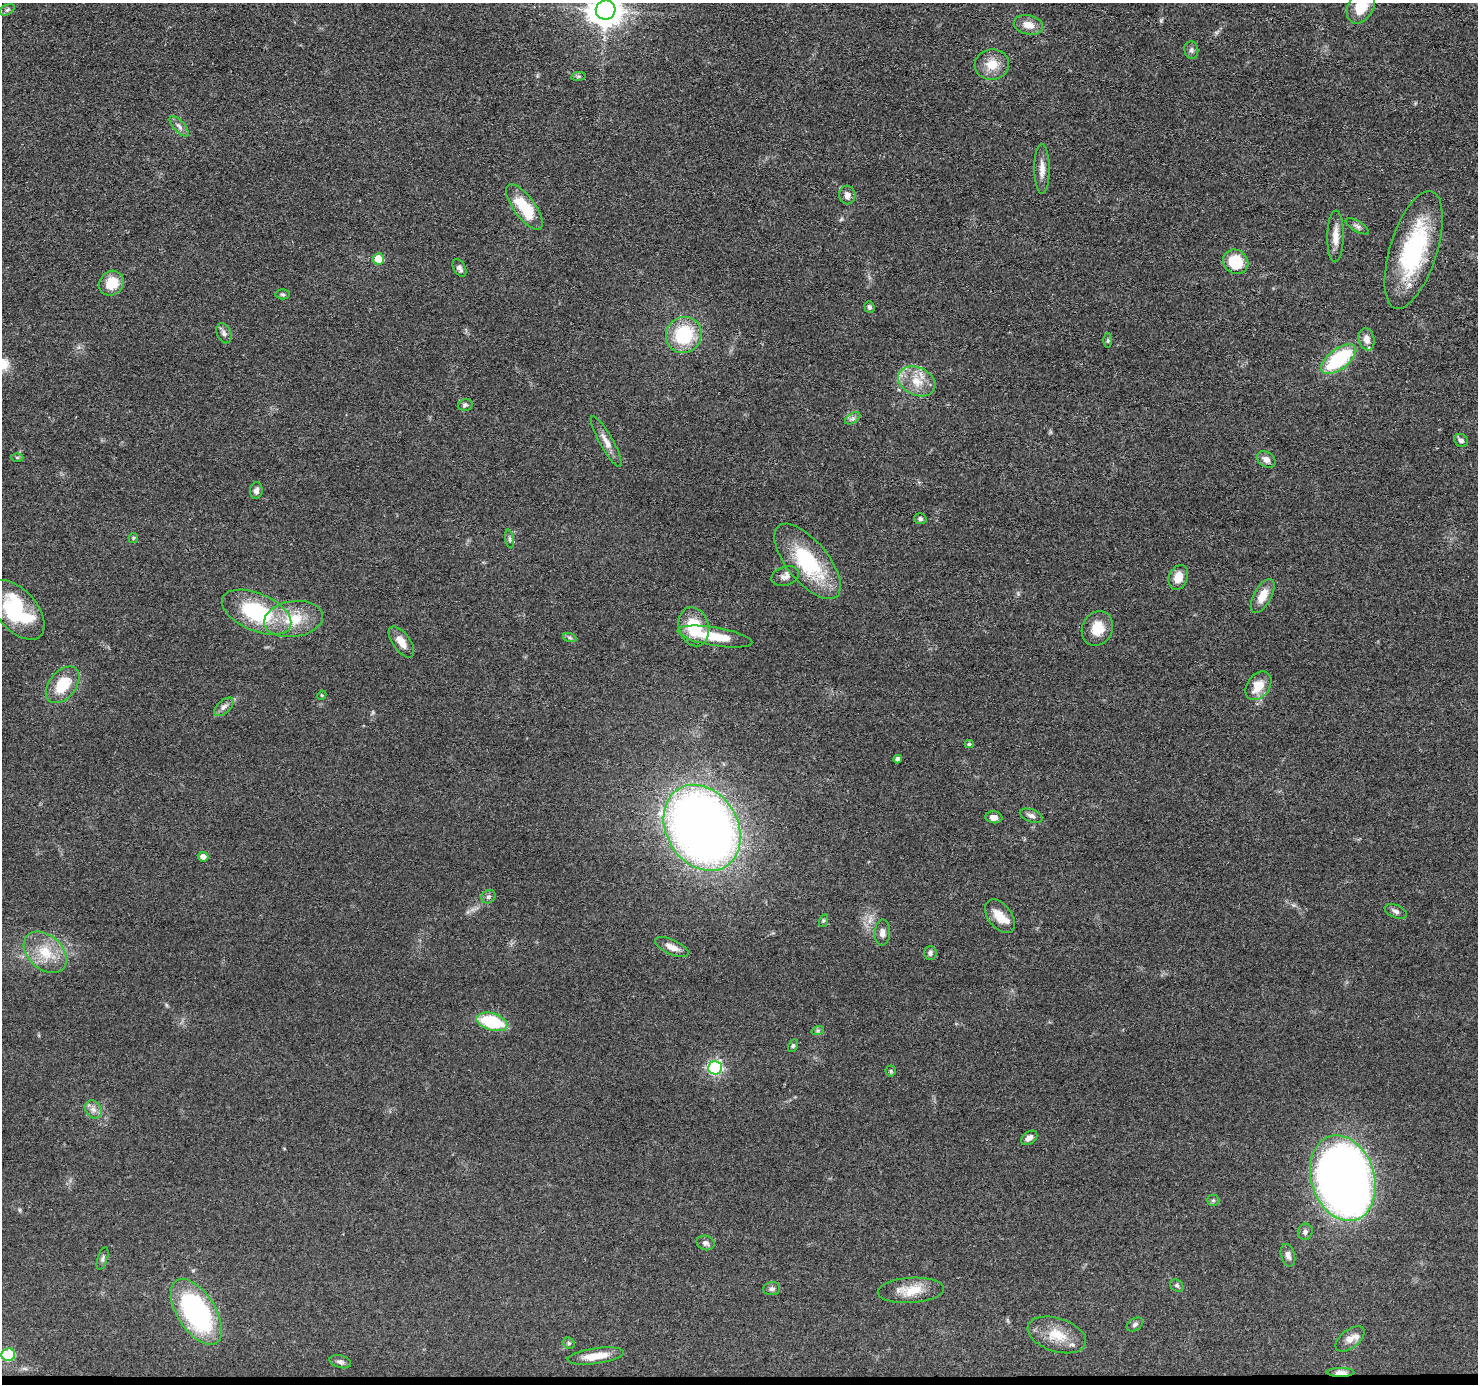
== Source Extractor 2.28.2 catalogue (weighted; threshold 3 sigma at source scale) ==
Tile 8 of 3 x 3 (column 2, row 3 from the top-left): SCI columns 1480-2955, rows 203-1584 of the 4434 x 4459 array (HDU 1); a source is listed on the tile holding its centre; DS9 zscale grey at full resolution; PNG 1480 x 1386 px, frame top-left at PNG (2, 3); each listed source drawn as its Kron ellipse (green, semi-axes under 4 px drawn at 4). Shown black and unused: <1% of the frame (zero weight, under 3 of 4 exposures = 1% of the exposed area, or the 3 px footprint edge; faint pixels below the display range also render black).
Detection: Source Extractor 2.28.2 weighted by HDU 2 'WHT'; one run over the whole footprint, this tile lists its part. Background 0.0473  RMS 0.005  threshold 0.0225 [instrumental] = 3 sigma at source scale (4.5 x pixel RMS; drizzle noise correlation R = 1.50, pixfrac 1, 0.05/0.05 arcsec/px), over >= 5 px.
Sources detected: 94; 3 inside a brighter listed object's ellipse — not listed separately; the other 91 listed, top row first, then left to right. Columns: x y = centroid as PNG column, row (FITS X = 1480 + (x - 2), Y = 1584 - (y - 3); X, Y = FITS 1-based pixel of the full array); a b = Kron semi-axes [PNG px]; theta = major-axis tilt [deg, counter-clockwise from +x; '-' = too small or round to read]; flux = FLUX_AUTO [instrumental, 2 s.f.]
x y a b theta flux
1361 6 19 12 62 14
7 10 8 5 29 1.1
606 10 10 9 - 870
1028 25 15 9 -13 5.4
1191 50 9 7 -83 1.5
992 65 17 15 8 8.1
578 76 7 3 8 0.7
179 126 13 5 -48 2
1042 169 25 7 -90 4.6
847 195 9 8 - 2.6
524 207 27 10 -54 19
1357 226 13 5 -31 1.7
1335 236 26 8 89 5.7
1414 250 61 23 73 57
378 259 6 5 - 9.2
1236 262 13 11 -40 17
460 268 9 5 -59 1.6
111 283 13 11 43 10
283 294 7 5 -3 0.89
869 307 6 5 - 1.2
224 333 10 7 -67 1.9
684 335 18 17 - 28
1367 339 11 8 -78 3.5
1108 341 7 4 89 0.67
1339 359 20 10 37 38
917 381 19 14 -24 9.6
465 405 7 5 12 1
853 418 8 5 31 1.3
1461 440 7 6 - 1.7
606 441 29 6 -61 4.6
17 457 6 4 1 0.69
1266 460 10 7 -33 2.9
256 491 8 6 84 2
920 519 6 5 - 1.2
133 538 5 5 - 0.64
510 539 9 3 -79 0.85
808 561 46 20 -51 39
785 576 14 9 18 2.8
1178 578 13 9 68 5.9
1263 596 19 9 61 7.6
17 610 35 20 -49 37
257 612 37 18 -23 42
294 619 30 18 8 17
694 627 20 15 -75 19
1097 628 18 15 61 9.2
715 637 38 9 -9 16
570 638 7 4 -19 0.96
401 642 18 8 -55 5
63 685 21 13 51 15
1258 686 16 11 54 8.1
322 695 5 4 - 0.45
224 707 12 6 42 2.2
969 744 4 4 - 0.77
898 759 4 4 - 1.5
1031 816 12 6 -20 1.8
994 817 8 6 -6 2.6
702 828 45 35 -58 500
203 857 5 5 - 2.9
488 897 7 6 - 1.2
1396 911 11 6 -23 1.6
1000 916 19 11 -52 6.9
823 921 6 4 71 0.72
882 933 13 7 86 2.7
672 947 18 7 -25 4
45 952 25 17 -42 14
930 953 7 6 - 1.3
492 1022 16 8 -16 28
818 1030 6 4 18 0.8
793 1046 7 4 64 0.8
715 1068 7 6 - 92
891 1071 5 5 - 0.74
93 1109 10 7 -57 2.6
1029 1138 9 6 37 2.5
1343 1178 44 31 -72 590
1213 1200 6 6 - 0.86
1305 1232 8 7 - 1.6
706 1243 9 7 -14 1.9
1288 1255 11 7 -75 2.3
103 1258 11 5 73 1.2
1177 1285 7 5 -35 1
772 1289 8 6 6 1.4
911 1290 33 12 4 11
196 1312 37 19 -57 92
1135 1324 9 6 34 1.4
1057 1335 30 16 -18 12
1350 1339 17 9 38 4.3
569 1343 6 5 - 0.86
8 1355 7 6 - 25
596 1356 28 7 8 9.1
340 1362 11 6 -15 1.7
1340 1372 14 4 0 3.6
Overlapping masked pixels (flux is a lower limit): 1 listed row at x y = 1340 1372
Isophote crosses this tile's border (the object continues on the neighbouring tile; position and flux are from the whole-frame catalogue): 2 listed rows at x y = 1361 6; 606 10